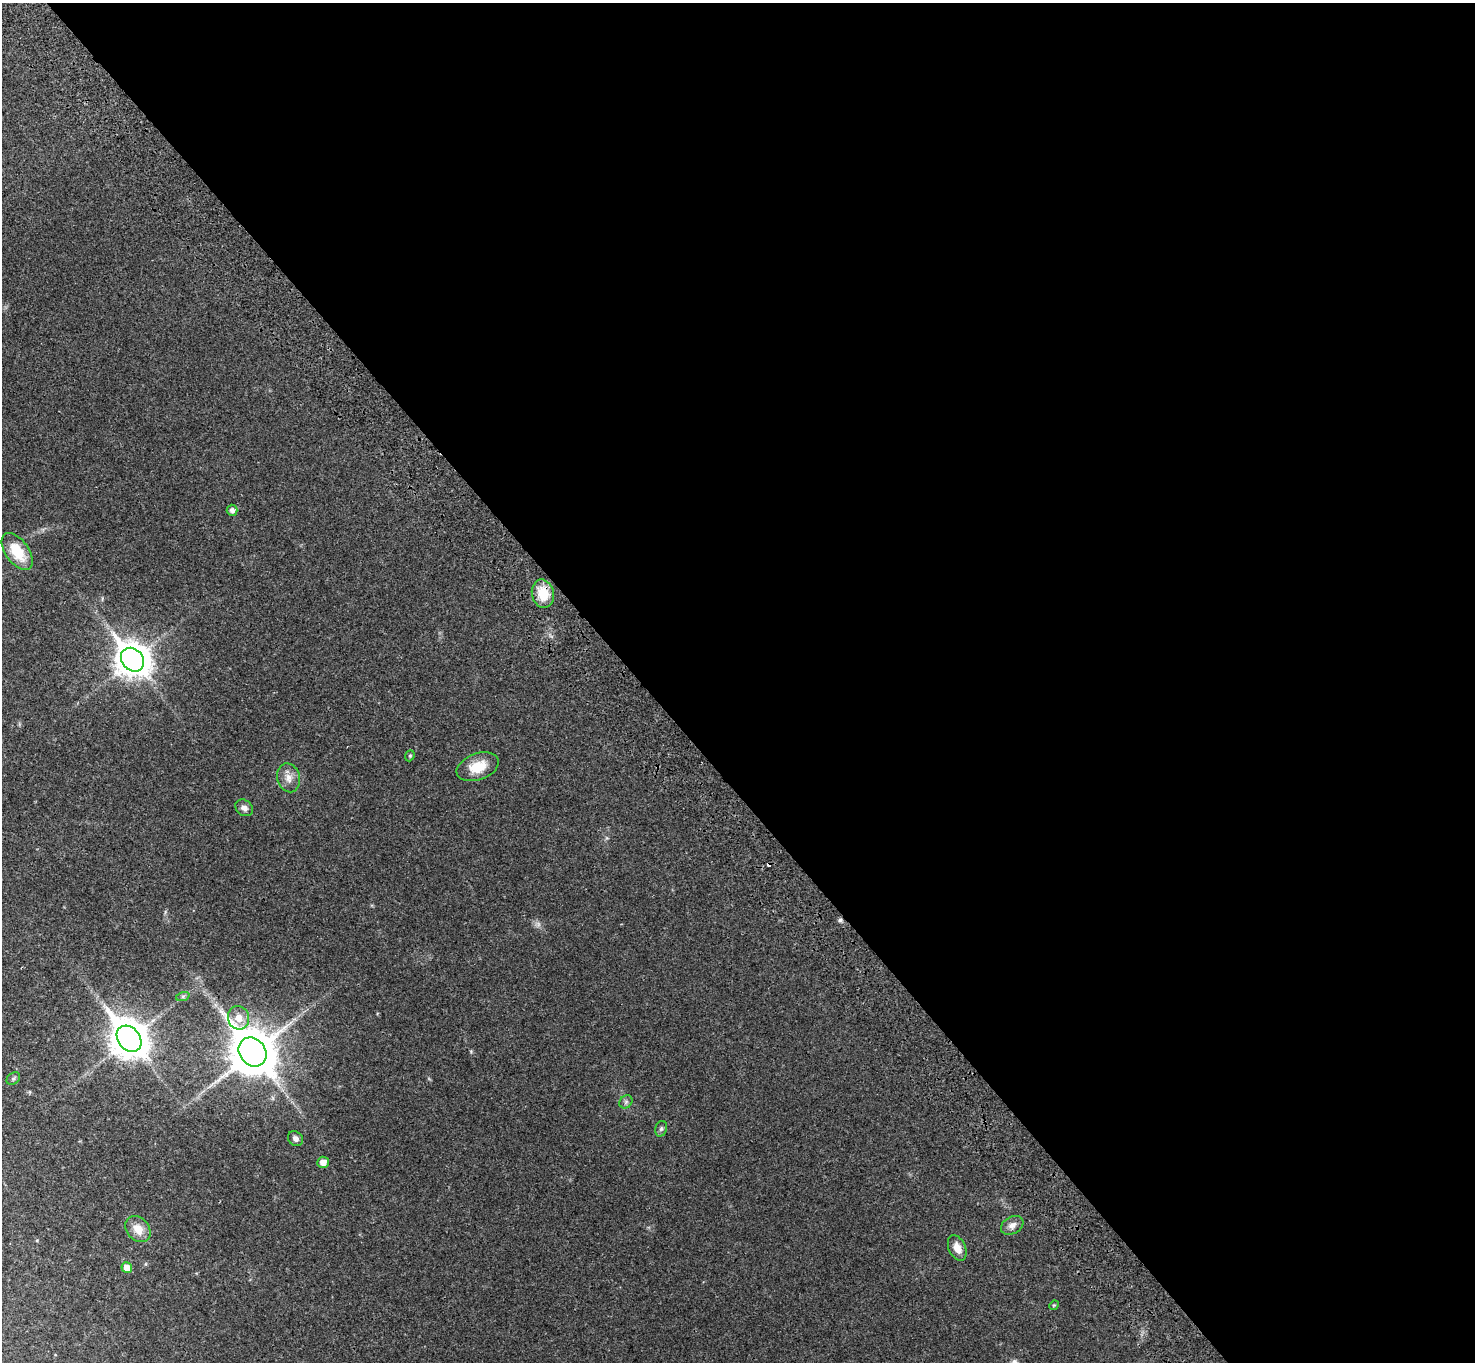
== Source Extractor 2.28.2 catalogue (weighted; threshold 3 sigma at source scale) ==
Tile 8 of 4 x 4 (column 4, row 2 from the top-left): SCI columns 4520-5992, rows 2965-4324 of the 6094 x 6064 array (HDU 1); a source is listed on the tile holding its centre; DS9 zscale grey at full resolution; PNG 1477 x 1364 px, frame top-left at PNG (2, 3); each listed source drawn as its Kron ellipse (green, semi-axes under 4 px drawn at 4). Shown black and unused: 57% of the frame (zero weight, under 3 of 4 exposures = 6% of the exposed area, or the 3 px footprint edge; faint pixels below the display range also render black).
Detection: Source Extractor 2.28.2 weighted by HDU 2 'WHT'; one run over the whole footprint, this tile lists its part. Background 0.0342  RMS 0.0039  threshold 0.0175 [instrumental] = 3 sigma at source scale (4.5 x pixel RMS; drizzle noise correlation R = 1.50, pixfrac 1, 0.05/0.05 arcsec/px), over >= 5 px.
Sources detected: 24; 2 cosmic-ray / hot-pixel residue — neither listed nor drawn; the other 22 listed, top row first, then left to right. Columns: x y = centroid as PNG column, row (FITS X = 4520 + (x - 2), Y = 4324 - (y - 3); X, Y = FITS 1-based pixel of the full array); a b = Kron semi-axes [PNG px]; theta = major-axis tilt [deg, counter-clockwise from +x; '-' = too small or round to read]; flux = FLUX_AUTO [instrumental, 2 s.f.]
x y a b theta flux
232 510 5 5 - 1.6
17 552 21 11 -54 12
543 594 14 11 -77 9.5
132 660 13 10 -48 690
410 756 6 4 69 0.5
478 767 22 13 20 8.5
288 778 15 11 -75 3.5
244 808 9 7 -38 1.8
183 996 7 4 19 0.75
239 1018 12 10 -77 4.3
129 1039 14 11 -52 880
253 1052 15 12 -50 1700
13 1078 7 5 35 0.78
626 1102 7 6 - 0.93
661 1129 8 6 73 0.87
295 1138 8 6 -44 1.7
323 1162 6 5 - 2.8
1012 1225 12 8 29 2.4
138 1229 14 11 -48 5
957 1248 13 8 -67 3.8
127 1267 5 5 - 4.1
1054 1305 5 4 - 0.42
Overlapping masked pixels (flux is a lower limit): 1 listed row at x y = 543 594